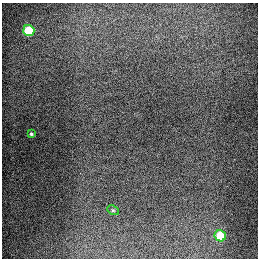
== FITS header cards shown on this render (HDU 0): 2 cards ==
NAXIS1  =                  256
NAXIS2  =                  256

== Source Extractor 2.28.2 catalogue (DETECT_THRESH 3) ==
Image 256 x 256 px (HDU 0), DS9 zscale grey, 1 PNG px = 1 image px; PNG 260 x 260 px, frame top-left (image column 1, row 256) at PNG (2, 3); each listed source drawn as its Kron ellipse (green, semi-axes under 4 px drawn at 4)
Background 1280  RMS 26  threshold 79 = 3 sigma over >= 5 px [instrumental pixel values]
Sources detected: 4; all 4 listed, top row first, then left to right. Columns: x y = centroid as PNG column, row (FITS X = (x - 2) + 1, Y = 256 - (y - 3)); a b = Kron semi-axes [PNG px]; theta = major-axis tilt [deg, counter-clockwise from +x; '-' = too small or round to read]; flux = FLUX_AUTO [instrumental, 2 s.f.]
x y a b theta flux
29 31 6 5 - 95000
31 134 4 3 - 2300
113 210 6 4 -28 2400
220 236 6 5 - 71000